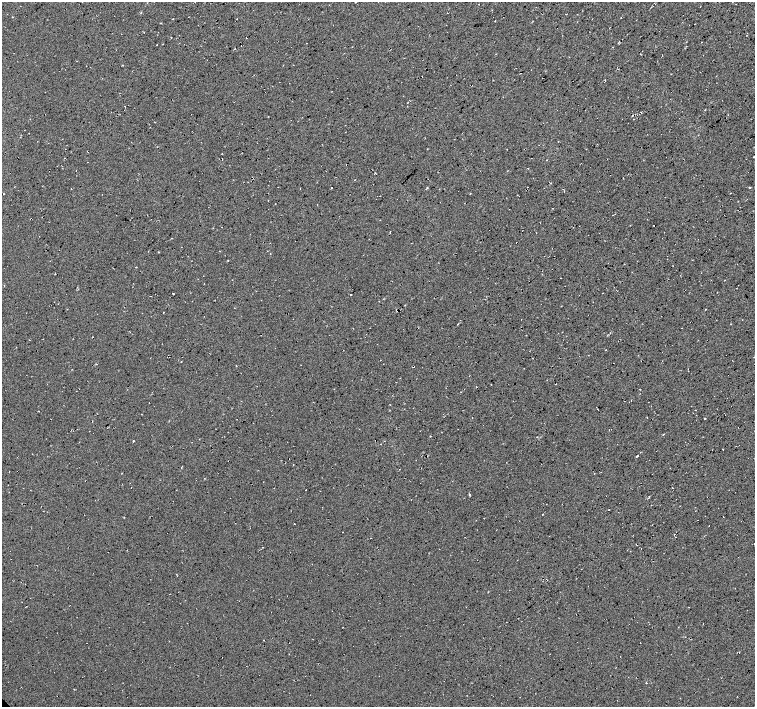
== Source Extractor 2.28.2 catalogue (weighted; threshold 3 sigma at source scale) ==
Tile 10 of 4 x 4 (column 2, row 3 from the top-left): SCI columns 1506-3010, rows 1556-2964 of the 6020 x 5994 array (HDU 1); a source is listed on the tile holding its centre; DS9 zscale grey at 2 x 2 block average (1 PNG px = mean of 2 x 2 image px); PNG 757 x 709 px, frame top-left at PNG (2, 2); no overlay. Shown black and unused: <1% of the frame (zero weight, under 2 of 3 exposures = <1% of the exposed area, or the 3 px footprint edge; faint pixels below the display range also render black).
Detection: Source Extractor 2.28.2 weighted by HDU 2 'WHT'; one run over the whole footprint, this tile lists its part. Background 0.0325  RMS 0.013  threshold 0.0563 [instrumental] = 3 sigma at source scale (4.5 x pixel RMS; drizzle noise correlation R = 1.50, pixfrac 1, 0.0396/0.0396 arcsec/px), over >= 5 px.
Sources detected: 20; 8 cosmic-ray / hot-pixel residue — not listed; the other 12 listed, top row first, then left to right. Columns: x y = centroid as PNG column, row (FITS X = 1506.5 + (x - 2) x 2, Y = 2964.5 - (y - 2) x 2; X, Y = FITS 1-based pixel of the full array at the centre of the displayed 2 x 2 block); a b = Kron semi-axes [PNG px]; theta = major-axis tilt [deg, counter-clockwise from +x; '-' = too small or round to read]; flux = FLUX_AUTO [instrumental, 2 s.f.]
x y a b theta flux
527 187 2 2 - 0.87
331 188 2 2 - 4.5
749 188 3 2 - 2.3
172 238 2 2 - 6.9
351 294 2 2 - 6.6
133 441 2 2 - 11
723 449 2 2 - 1.1
637 456 2 2 - 16
181 468 3 2 - 1.4
542 514 2 2 - 1.2
264 640 2 2 - 1
739 652 2 2 - 1
Diffuse or blended objects may show on this block-average render without a row.